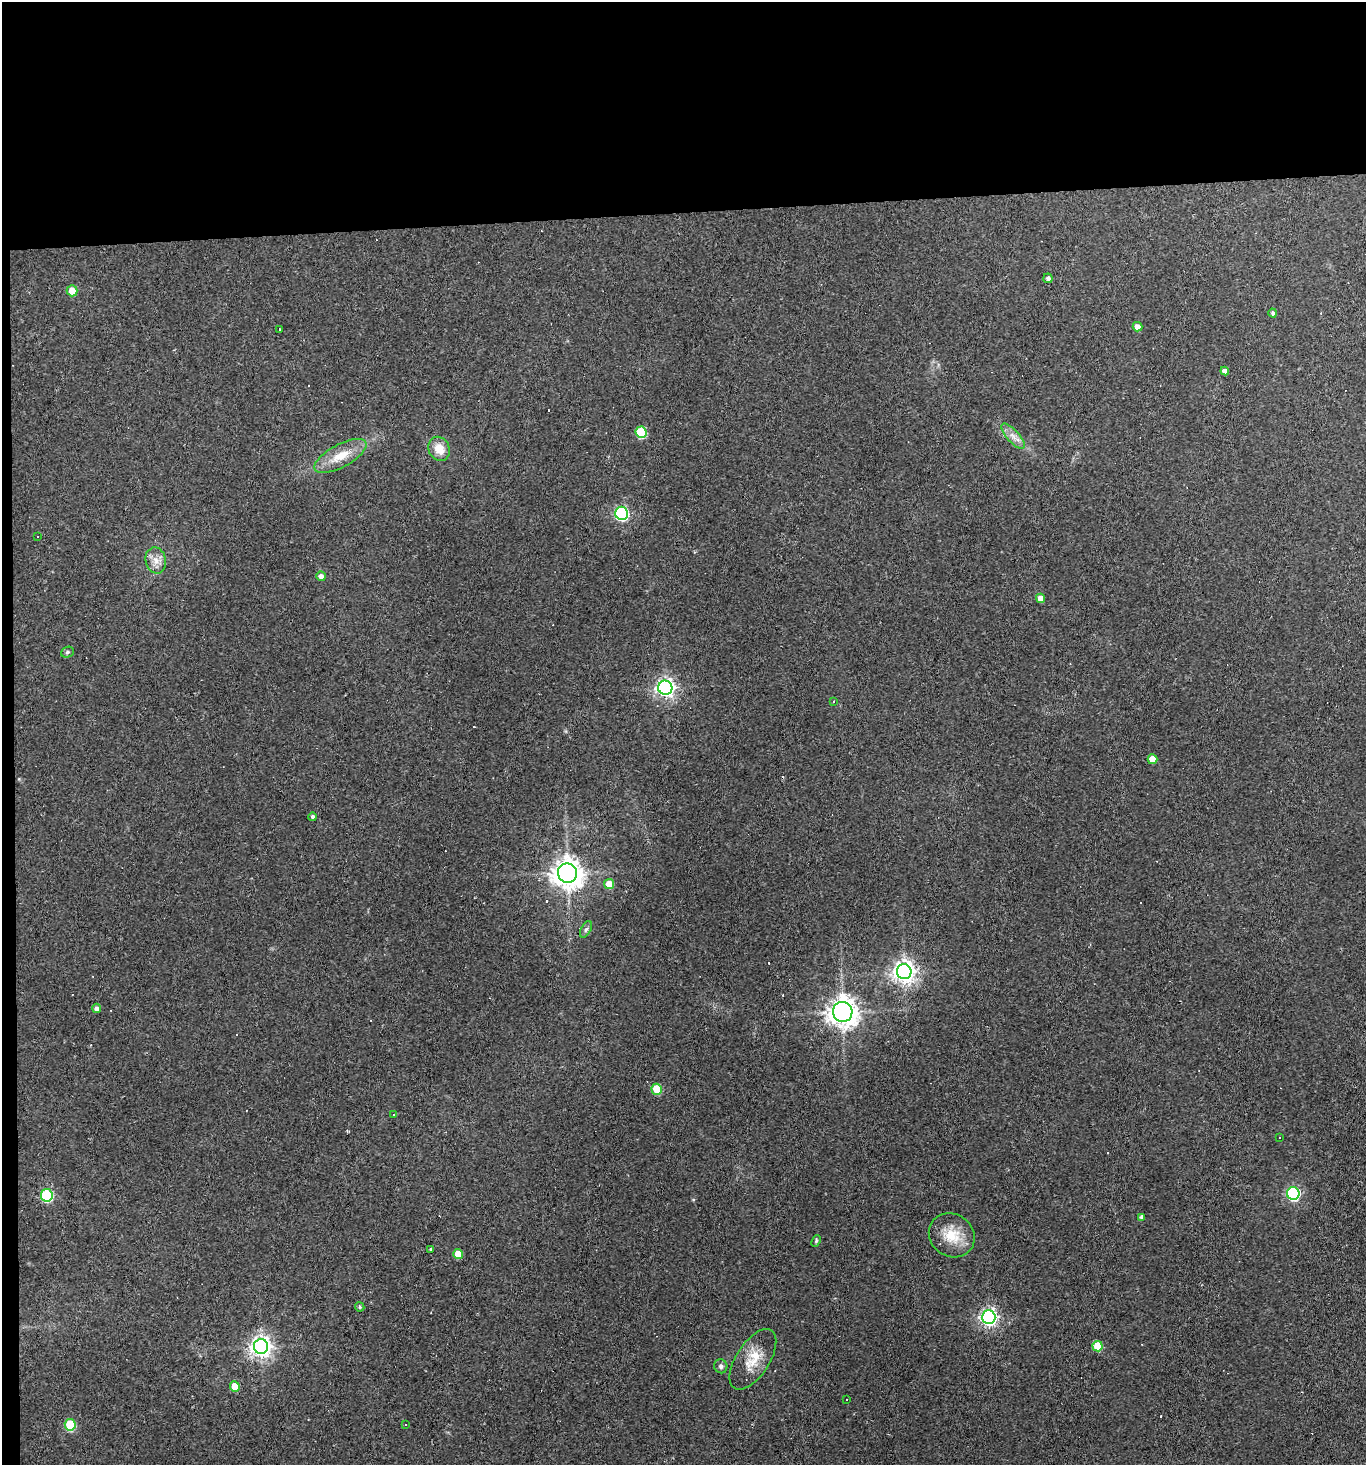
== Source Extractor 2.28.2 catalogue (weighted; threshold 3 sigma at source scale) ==
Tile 1 of 3 x 3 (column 1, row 1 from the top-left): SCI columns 124-1487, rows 2926-4388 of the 4364 x 4388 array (HDU 1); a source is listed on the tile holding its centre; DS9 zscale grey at full resolution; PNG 1368 x 1467 px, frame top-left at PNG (2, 2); each listed source drawn as its Kron ellipse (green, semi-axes under 4 px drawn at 4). Shown black and unused: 15% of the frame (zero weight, under 2 of 3 exposures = <1% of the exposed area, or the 3 px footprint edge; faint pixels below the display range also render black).
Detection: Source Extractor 2.28.2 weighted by HDU 2 'WHT'; one run over the whole footprint, this tile lists its part. Background 0.0931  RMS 0.0063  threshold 0.0285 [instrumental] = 3 sigma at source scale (4.5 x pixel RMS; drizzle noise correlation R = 1.50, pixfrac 1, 0.05/0.05 arcsec/px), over >= 5 px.
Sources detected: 64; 18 cosmic-ray / hot-pixel residue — neither listed nor drawn; the other 46 listed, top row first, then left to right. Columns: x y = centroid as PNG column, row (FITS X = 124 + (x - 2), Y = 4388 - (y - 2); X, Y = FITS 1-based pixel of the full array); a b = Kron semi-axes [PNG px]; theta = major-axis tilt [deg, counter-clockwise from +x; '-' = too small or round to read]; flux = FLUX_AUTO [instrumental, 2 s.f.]
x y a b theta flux
1048 278 5 4 - 1.8
72 291 5 5 - 7.5
1273 313 4 4 - 1.5
1137 327 5 4 - 4.3
279 329 3 2 - 0.46
1225 371 4 4 - 3
641 432 6 5 - 35
1013 436 16 6 -48 4.5
439 449 12 10 -65 9.4
340 456 29 11 28 14
622 513 6 6 - 110
38 536 3 2 - 0.6
156 560 13 10 -77 5.7
321 576 5 4 - 3
1040 598 5 4 - 5.1
67 652 7 5 23 1.2
665 688 7 7 - 280
833 701 4 2 - 0.54
1152 759 5 5 - 7.6
313 817 4 3 - 1.7
567 873 10 9 - 780
609 884 5 5 - 9.8
586 929 9 5 62 1.6
904 972 7 7 - 450
97 1008 5 4 - 2.4
843 1012 10 10 - 680
657 1089 5 5 - 21
394 1115 3 2 - 0.66
1279 1137 3 3 - 1
1293 1194 6 6 - 100
47 1195 6 6 - 62
1142 1217 4 4 - 2
952 1235 24 21 -35 17
816 1241 6 4 67 0.84
431 1249 3 3 - 6.4
458 1254 5 4 - 10
360 1307 5 4 - 1
989 1317 7 6 - 240
1098 1346 5 5 - 21
261 1347 7 7 - 410
753 1359 34 16 57 16
721 1366 7 6 - 1.8
235 1386 5 4 - 10
846 1399 3 2 - 0.59
70 1425 6 5 - 34
405 1425 3 3 - 0.83